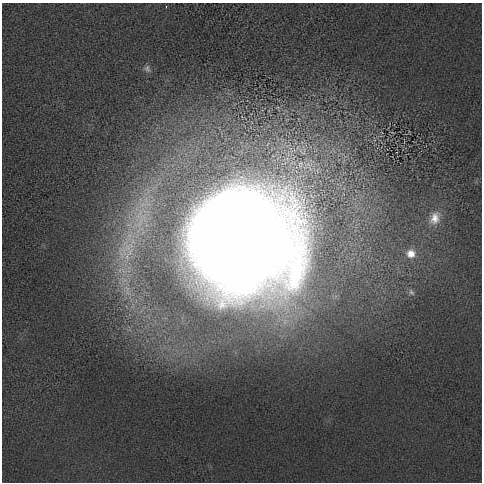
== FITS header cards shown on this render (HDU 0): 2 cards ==
NAXIS1  =                  480 / length of data axis 1
NAXIS2  =                  480 / length of data axis 2

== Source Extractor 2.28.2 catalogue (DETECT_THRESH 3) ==
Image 480 x 480 px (HDU 0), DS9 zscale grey, 1 PNG px = 1 image px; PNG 484 x 484 px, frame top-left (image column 1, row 480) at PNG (2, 3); no overlay
Background 19.5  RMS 83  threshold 248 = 3 sigma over >= 5 px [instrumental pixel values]
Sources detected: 5; all 5 listed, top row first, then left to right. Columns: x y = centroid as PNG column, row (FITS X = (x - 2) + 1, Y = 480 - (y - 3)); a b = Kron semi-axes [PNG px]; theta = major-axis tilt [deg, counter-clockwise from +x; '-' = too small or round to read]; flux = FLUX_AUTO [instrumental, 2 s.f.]
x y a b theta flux
147 69 11 9 -42 2.4e+04
435 218 18 13 67 8.4e+04
243 240 71 66 4 3.0e+07
411 253 11 11 - 6.1e+04
411 292 10 6 -56 1.7e+04